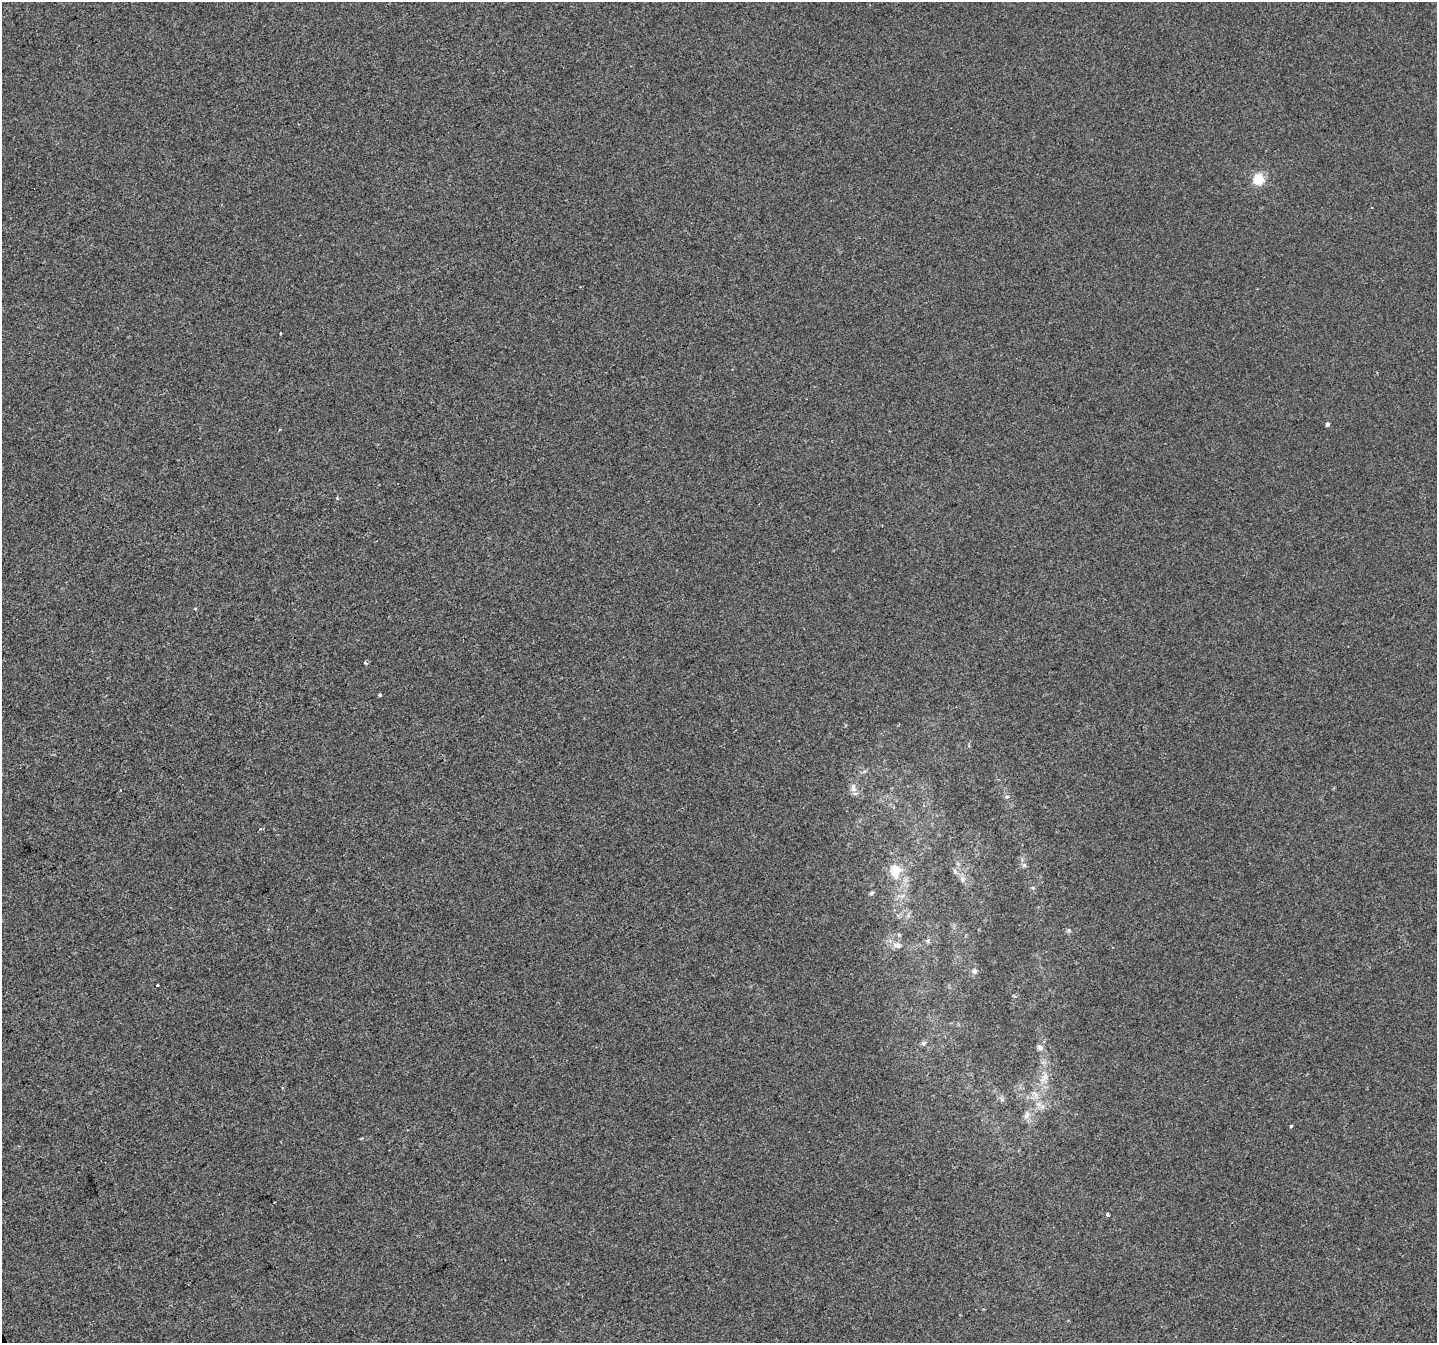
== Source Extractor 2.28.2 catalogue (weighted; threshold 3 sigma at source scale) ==
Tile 7 of 4 x 4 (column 3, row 2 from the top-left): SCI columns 2871-4305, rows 2838-4178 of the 5739 x 5615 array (HDU 1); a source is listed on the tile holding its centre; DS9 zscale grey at full resolution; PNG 1439 x 1345 px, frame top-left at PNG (2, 2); no overlay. Shown black and unused: <1% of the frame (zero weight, under 2 of 3 exposures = <1% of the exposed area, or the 3 px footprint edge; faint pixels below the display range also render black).
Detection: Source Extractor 2.28.2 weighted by HDU 2 'WHT'; one run over the whole footprint, this tile lists its part. Background -3.60e-04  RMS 0.0041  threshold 0.0186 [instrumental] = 3 sigma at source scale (4.5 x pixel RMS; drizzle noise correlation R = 1.50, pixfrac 1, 0.0396/0.0396 arcsec/px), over >= 5 px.
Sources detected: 25; all 25 listed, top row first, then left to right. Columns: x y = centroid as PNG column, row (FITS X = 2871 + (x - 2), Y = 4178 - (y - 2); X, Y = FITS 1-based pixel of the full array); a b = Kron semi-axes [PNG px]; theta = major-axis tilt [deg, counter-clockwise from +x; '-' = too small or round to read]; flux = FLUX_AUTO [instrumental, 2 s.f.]
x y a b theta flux
1258 179 5 5 - 30
580 287 2 2 - 0.3
280 333 3 3 - 1.3
1327 424 4 3 - 1.3
337 498 4 3 - 0.66
195 608 4 3 - 0.44
365 663 5 3 - 0.46
380 695 4 4 - 0.52
853 788 12 7 -78 2.1
1007 797 7 3 7 0.58
261 829 4 3 - 0.74
1024 865 6 5 - 0.84
895 871 13 10 -75 7.8
955 871 7 5 -69 1
962 879 8 6 -23 1.4
872 893 6 4 28 0.67
897 945 15 7 -11 2.5
974 971 8 7 - 1.3
157 985 4 3 - 4.5
923 1043 6 6 - 1.1
1040 1048 8 7 - 1.4
1044 1077 15 8 59 3.3
1027 1115 10 7 58 2.1
1291 1126 3 3 - 0.73
1108 1215 4 3 - 4.9
Unlisted compact peaks at least as high as the median listed source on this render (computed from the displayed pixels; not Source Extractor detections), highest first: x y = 1069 930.